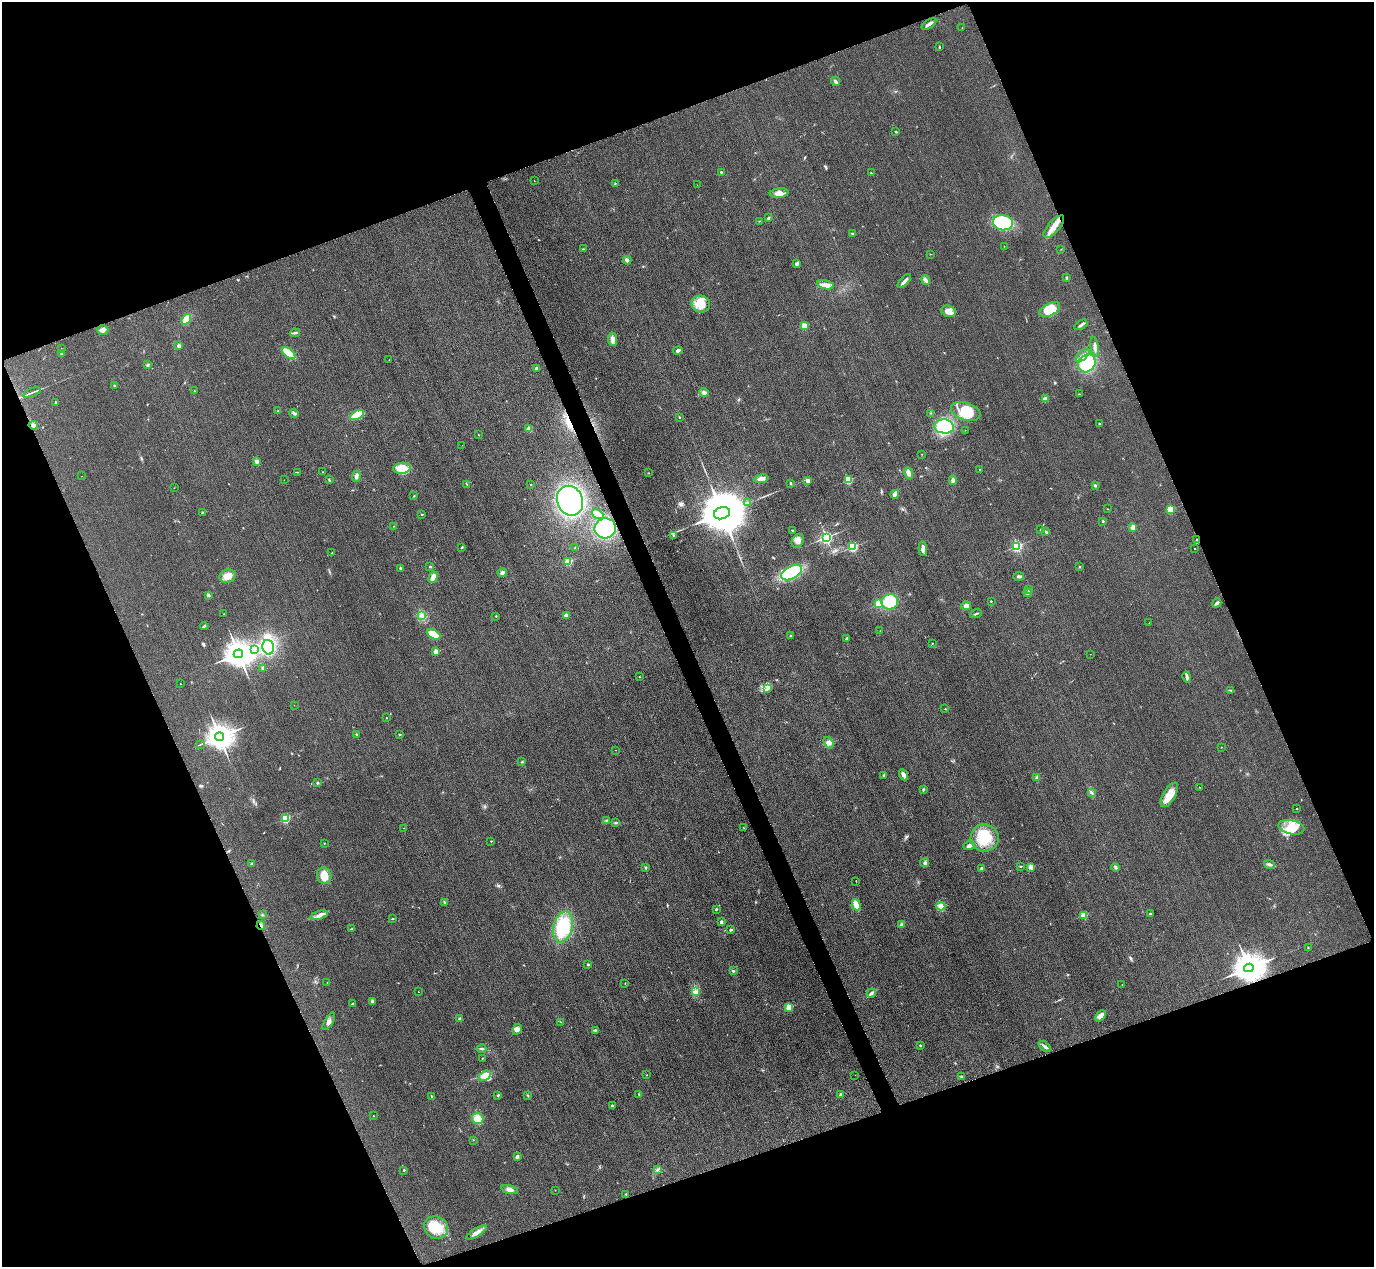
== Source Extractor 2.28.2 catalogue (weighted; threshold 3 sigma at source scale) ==
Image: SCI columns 31-5515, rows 303-5361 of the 5546 x 5533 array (HDU 1 of 3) = the unmasked area's bounding box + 8 px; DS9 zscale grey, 4 x 4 block average (1 PNG px = mean of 4 x 4 image px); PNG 1376 x 1269 px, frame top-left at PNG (2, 2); each listed source drawn as its Kron ellipse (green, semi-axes under 4 px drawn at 4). Shown black and unused: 42% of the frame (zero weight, under 3 of 4 exposures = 3% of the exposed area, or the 3 px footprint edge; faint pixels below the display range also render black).
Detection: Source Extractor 2.28.2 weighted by HDU 2 'WHT'. Background 0.148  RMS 0.019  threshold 0.0859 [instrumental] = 3 sigma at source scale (4.5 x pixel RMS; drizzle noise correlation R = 1.50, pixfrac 1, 0.05/0.05 arcsec/px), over >= 5 px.
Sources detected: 266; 1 too faint to see at this stretch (4 x 4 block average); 2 inside a brighter object's white glare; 1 cosmic-ray / hot-pixel residue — neither listed nor drawn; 2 coinciding with a brighter row at this scale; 6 inside a brighter listed object's ellipse — not listed separately; the other 254 listed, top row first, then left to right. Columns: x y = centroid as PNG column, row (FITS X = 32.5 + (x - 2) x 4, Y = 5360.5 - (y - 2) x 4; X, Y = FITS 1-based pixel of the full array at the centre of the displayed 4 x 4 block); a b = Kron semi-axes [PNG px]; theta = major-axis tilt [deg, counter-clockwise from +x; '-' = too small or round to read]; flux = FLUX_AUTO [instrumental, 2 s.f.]
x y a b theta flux
929 24 8 3 33 35
962 28 2 2 - 2.1
939 47 3 2 - 7.6
836 81 5 3 - 23
896 132 2 2 - 8.3
721 172 2 2 - 29
871 173 2 2 - 6.9
534 181 2 2 - 5.1
615 183 2 2 - 7.7
697 185 2 2 - 2.7
779 193 9 5 5 65
768 218 3 2 - 15
759 221 2 2 - 5
1003 223 10 7 -9 590
1054 227 14 5 48 120
853 234 3 2 - 7.9
1004 246 2 2 - 2.4
583 249 3 2 - 4.7
1061 249 2 2 - 2.4
930 254 2 2 - 3.7
627 260 4 3 - 30
797 263 3 2 - 12
1066 278 4 2 - 11
925 280 5 2 - 24
904 281 8 2 47 41
825 285 8 3 -13 55
701 304 9 8 - 170
1050 310 11 6 26 220
949 311 8 5 -16 72
186 319 6 3 53 180
1081 325 7 2 32 27
804 326 2 2 - 380
103 330 6 5 - 43
295 333 5 2 - 18
613 339 7 4 -83 48
179 346 2 2 - 110
1095 347 10 2 -81 37
61 348 2 2 - 2.5
678 351 4 4 - 30
289 353 8 3 -38 380
61 354 2 2 - 31
1082 356 8 3 42 41
389 360 2 2 - 2.4
1087 363 9 8 - 600
147 365 3 2 - 12
536 368 3 2 - 22
114 386 3 2 - 12
194 391 2 2 - 8.9
704 392 5 3 - 28
32 393 9 2 22 21
1079 394 2 2 - 5
1045 399 3 3 - 57
55 402 2 2 - 5.2
278 411 2 2 - 6.7
966 411 15 8 -17 260
294 413 4 2 - 21
931 413 2 2 - 5.4
357 415 8 3 26 280
679 417 2 2 - 23
1099 424 3 2 - 13
33 425 4 3 - 36
944 426 10 7 -4 410
529 429 3 3 - 44
965 430 2 2 - 2.6
478 435 2 2 - 3.2
462 445 2 2 - 1.4
922 454 2 2 - 3
257 461 3 3 - 27
402 468 8 5 9 170
980 469 2 2 - 7.9
297 472 3 2 - 3.8
323 472 2 2 - 2.9
649 473 2 2 - 2.8
908 473 6 3 -69 37
82 476 2 2 - 1.3
356 476 5 3 - 29
761 479 7 3 12 54
284 480 2 2 - 2.4
329 480 3 2 - 8.2
848 480 2 2 - 680
953 480 4 3 - 25
808 481 2 2 - 180
791 483 2 2 - 35
466 484 3 2 - 6.3
531 484 2 2 - 9.7
1095 485 2 2 - 14
174 488 2 2 - 3.4
895 494 4 3 - 67
414 496 2 2 - 5.5
570 501 15 13 -69 1900
747 503 3 2 - 6.2
1108 509 2 2 - 4.6
1170 509 2 2 - 710
203 512 2 2 - 3.6
722 513 8 6 17 92000
422 514 3 2 - 6.5
598 514 7 3 -32 46
1103 521 2 2 - 7.3
393 526 2 2 - 3.6
1133 527 2 2 - 290
605 528 10 10 - 650
792 530 2 2 - 6.6
1040 530 2 2 - 3.7
1046 532 3 2 - 12
673 535 3 2 - 14
826 537 2 2 - 2900
1196 540 2 2 - 6.6
798 541 7 5 56 71
1017 546 2 2 - 1600
462 547 3 2 - 8.2
853 547 2 2 - 1300
575 548 2 2 - 3
923 548 7 3 -87 55
1195 548 2 2 - 5.8
332 553 2 2 - 9.4
568 562 2 2 - 520
430 567 2 2 - 36
1079 567 2 2 - 12
400 568 2 2 - 17
791 572 11 6 30 720
502 573 4 3 - 28
227 576 8 6 17 110
1019 576 5 2 - 19
433 577 6 3 68 58
1028 590 3 2 - 11
1028 593 4 2 - 17
208 595 2 2 - 83
991 601 2 2 - 20
890 602 8 8 - 290
1217 603 5 2 - 32
879 604 2 2 - 550
966 606 5 3 - 59
224 614 2 2 - 2.3
976 614 6 2 25 15
421 615 3 2 - 15
496 616 2 2 - 22
566 616 4 3 - 38
1149 623 2 2 - 2.2
204 626 4 2 - 15
880 631 2 2 - 2.7
434 634 7 4 -28 220
791 636 2 2 - 7.5
846 638 3 2 - 11
932 643 2 2 - 4.1
268 647 7 5 -75 670
255 649 2 2 - 13
436 652 2 2 - 240
238 654 5 4 - 21000
1090 654 2 2 - 1.6
263 668 4 2 - 14
640 677 2 2 - 4
1186 677 6 3 -78 27
180 684 2 2 - 5.1
768 689 2 2 - 7.7
1230 690 4 2 - 10
294 705 2 2 - 1.7
945 709 2 2 - 3.9
386 718 2 2 - 4.7
356 735 3 2 - 11
400 735 2 2 - 8.4
219 737 4 4 - 18000
828 743 6 4 -55 47
200 744 2 2 - 3.9
1221 747 2 2 - 2.8
616 750 2 2 - 2.5
522 762 3 2 - 8.3
884 775 3 2 - 8.1
904 775 6 3 -62 47
1037 777 3 2 - 14
317 783 2 2 - 12
1199 787 2 2 - 5.8
924 789 2 2 - 4.9
1091 792 3 2 - 11
1169 795 14 6 61 140
1297 809 2 2 - 14
285 818 2 2 - 1100
606 821 3 2 - 11
616 822 4 2 - 11
1291 827 13 7 -12 170
403 828 2 2 - 2
743 828 2 2 - 2.9
985 838 14 13 - 320
491 841 2 2 - 5.8
324 843 2 2 - 6.3
969 846 6 3 18 30
925 863 4 3 - 22
251 864 2 2 - 6.4
1269 864 5 3 - 26
1021 866 2 2 - 6.8
645 867 2 2 - 12
1031 867 2 2 - 310
1116 867 4 3 - 21
981 868 2 2 - 32
324 876 8 7 - 130
856 881 2 2 - 3.9
445 902 3 2 - 10
856 905 6 3 -73 96
941 906 4 4 - 75
716 909 2 2 - 19
1150 914 2 2 - 7.5
262 915 2 2 - 3.8
319 915 9 2 19 44
1084 915 2 2 - 520
392 919 3 2 - 8.2
721 922 3 3 - 17
901 925 4 3 - 22
261 926 4 2 - 21
563 927 16 9 75 540
351 929 3 2 - 8.5
730 930 3 2 - 18
1308 948 2 2 - 7
588 964 2 2 - 43
1249 968 5 4 - 25000
733 971 3 2 - 9.8
327 982 2 2 - 3
625 983 2 2 - 3.6
1122 984 2 2 - 4
418 992 2 2 - 3.9
695 992 4 3 - 25
871 993 5 2 - 29
372 1001 3 3 - 17
352 1004 3 2 - 8.4
789 1007 2 2 - 480
1101 1016 6 3 45 77
460 1019 2 2 - 22
329 1021 10 3 58 40
561 1022 2 2 - 2.6
517 1029 6 4 59 43
595 1030 3 2 - 16
920 1045 2 2 - 9.9
1045 1046 7 2 -36 29
481 1049 5 2 - 14
482 1058 2 2 - 3.2
647 1075 2 2 - 3.6
855 1075 2 2 - 2
485 1076 6 4 34 100
961 1076 3 2 - 10
639 1094 2 2 - 8.6
528 1095 3 2 - 7
840 1095 2 2 - 76
431 1096 3 2 - 6.7
498 1096 2 2 - 4.2
612 1106 2 2 - 68
373 1116 2 2 - 3.7
478 1119 6 5 - 140
473 1140 2 2 - 3.4
517 1156 3 2 - 17
404 1170 2 2 - 31
658 1170 4 3 - 16
510 1189 9 3 -15 49
555 1190 2 2 - 3.1
626 1194 2 2 - 19
436 1227 12 11 - 250
477 1232 11 3 30 58
Overlapping masked pixels (flux is a lower limit): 4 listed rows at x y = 33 425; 1196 540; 261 926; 1249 968
Diffuse or blended objects may show on this block-average render without a row.